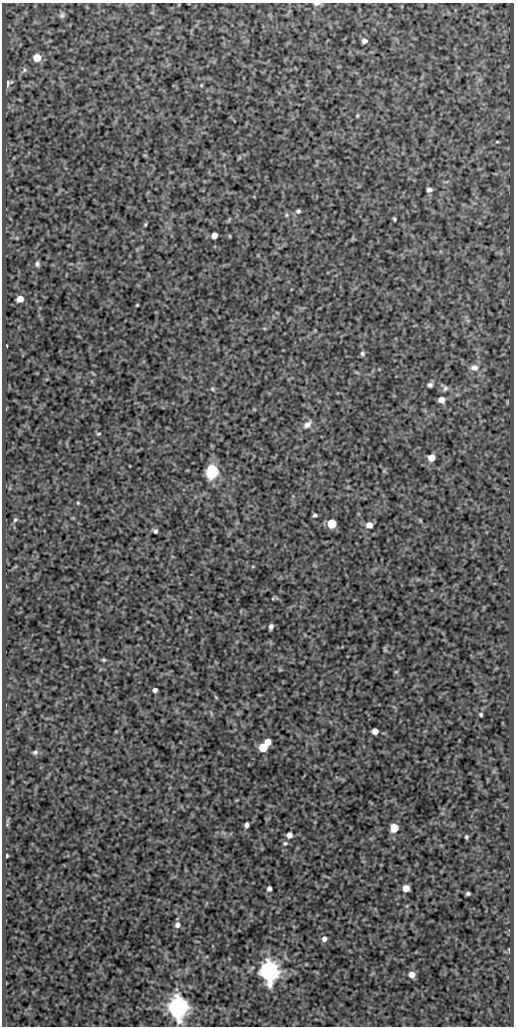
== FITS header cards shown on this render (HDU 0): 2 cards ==
NAXIS1  =                  512
NAXIS2  =                 1024

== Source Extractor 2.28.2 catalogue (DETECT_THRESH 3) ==
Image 512 x 1024 px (HDU 0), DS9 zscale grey, 1 PNG px = 1 image px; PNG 516 x 1028 px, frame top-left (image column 1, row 1024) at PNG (2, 3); no overlay
Background 421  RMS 0.89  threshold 2.66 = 3 sigma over >= 5 px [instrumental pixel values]
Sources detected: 60; all 60 listed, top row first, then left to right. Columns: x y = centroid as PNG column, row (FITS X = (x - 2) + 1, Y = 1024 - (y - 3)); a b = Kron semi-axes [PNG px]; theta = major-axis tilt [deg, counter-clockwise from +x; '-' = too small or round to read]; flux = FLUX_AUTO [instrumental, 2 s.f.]
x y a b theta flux
316 4 6 3 0 280
62 15 9 7 63 170
364 41 5 4 - 260
37 58 6 5 - 1400
24 70 7 7 - 160
8 83 10 7 50 290
201 85 4 3 - 52
357 116 5 4 - 58
497 142 5 3 - 49
429 190 5 4 - 220
298 211 4 4 - 150
286 215 5 5 - 84
394 219 4 3 - 77
145 224 5 3 - 70
214 235 5 5 - 660
37 264 6 5 - 140
20 299 5 5 - 750
137 305 3 3 - 52
6 346 3 2 - 74
362 354 6 5 - 130
474 368 10 8 -5 380
430 385 6 5 - 170
445 388 8 7 - 160
212 389 6 5 - 83
441 400 5 5 - 550
307 424 13 7 42 330
98 434 6 4 7 71
431 458 5 5 - 870
212 471 6 6 - 14000
78 503 4 3 - 60
315 515 4 4 - 120
15 520 5 4 - 77
420 520 5 3 - 58
332 524 6 5 - 3100
369 525 6 5 - 600
155 531 4 4 - 140
271 627 5 4 - 220
385 649 9 4 84 89
104 660 5 4 - 76
155 690 4 4 - 190
216 697 7 3 -45 67
481 714 4 3 - 96
375 731 5 5 - 560
268 742 5 5 - 700
263 747 6 5 - 2200
35 752 7 6 - 140
246 825 5 4 - 210
394 828 6 5 - 1600
289 835 6 6 - 310
466 837 4 3 - 87
285 843 6 5 - 110
7 856 4 3 - 100
406 888 5 5 - 650
269 889 5 4 - 180
468 893 4 3 - 120
177 925 7 7 - 250
324 939 6 6 - 230
269 971 7 6 - 63000
412 974 5 5 - 580
178 1007 7 7 - 67000
At the frame edge (FLAGS 8, measured only in part): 1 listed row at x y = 316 4